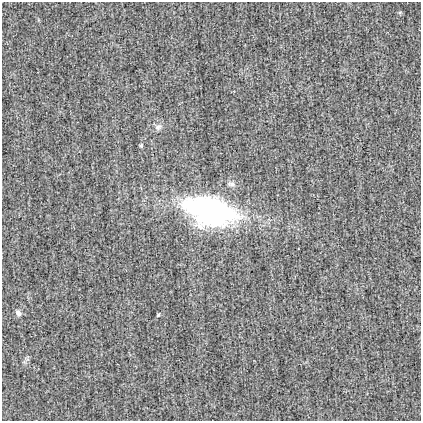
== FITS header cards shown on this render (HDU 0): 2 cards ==
NAXIS1  =                  419
NAXIS2  =                  419

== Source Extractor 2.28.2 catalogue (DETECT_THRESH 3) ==
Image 419 x 419 px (HDU 0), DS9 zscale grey, 1 PNG px = 1 image px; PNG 423 x 423 px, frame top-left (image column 1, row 419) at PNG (2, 2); no overlay
Background -0.0016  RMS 0.022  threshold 0.0662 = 3 sigma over >= 5 px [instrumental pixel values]
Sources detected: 6; all 6 listed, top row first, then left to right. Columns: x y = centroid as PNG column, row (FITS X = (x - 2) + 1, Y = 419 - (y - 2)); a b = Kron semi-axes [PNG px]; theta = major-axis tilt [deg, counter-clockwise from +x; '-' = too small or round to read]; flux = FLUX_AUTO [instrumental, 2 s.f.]
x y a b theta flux
158 127 10 8 37 6.4
141 145 4 3 - 3
232 184 9 6 -7 5.4
210 210 50 26 -14 350
18 313 8 6 -57 5.4
158 315 5 4 - 1.5